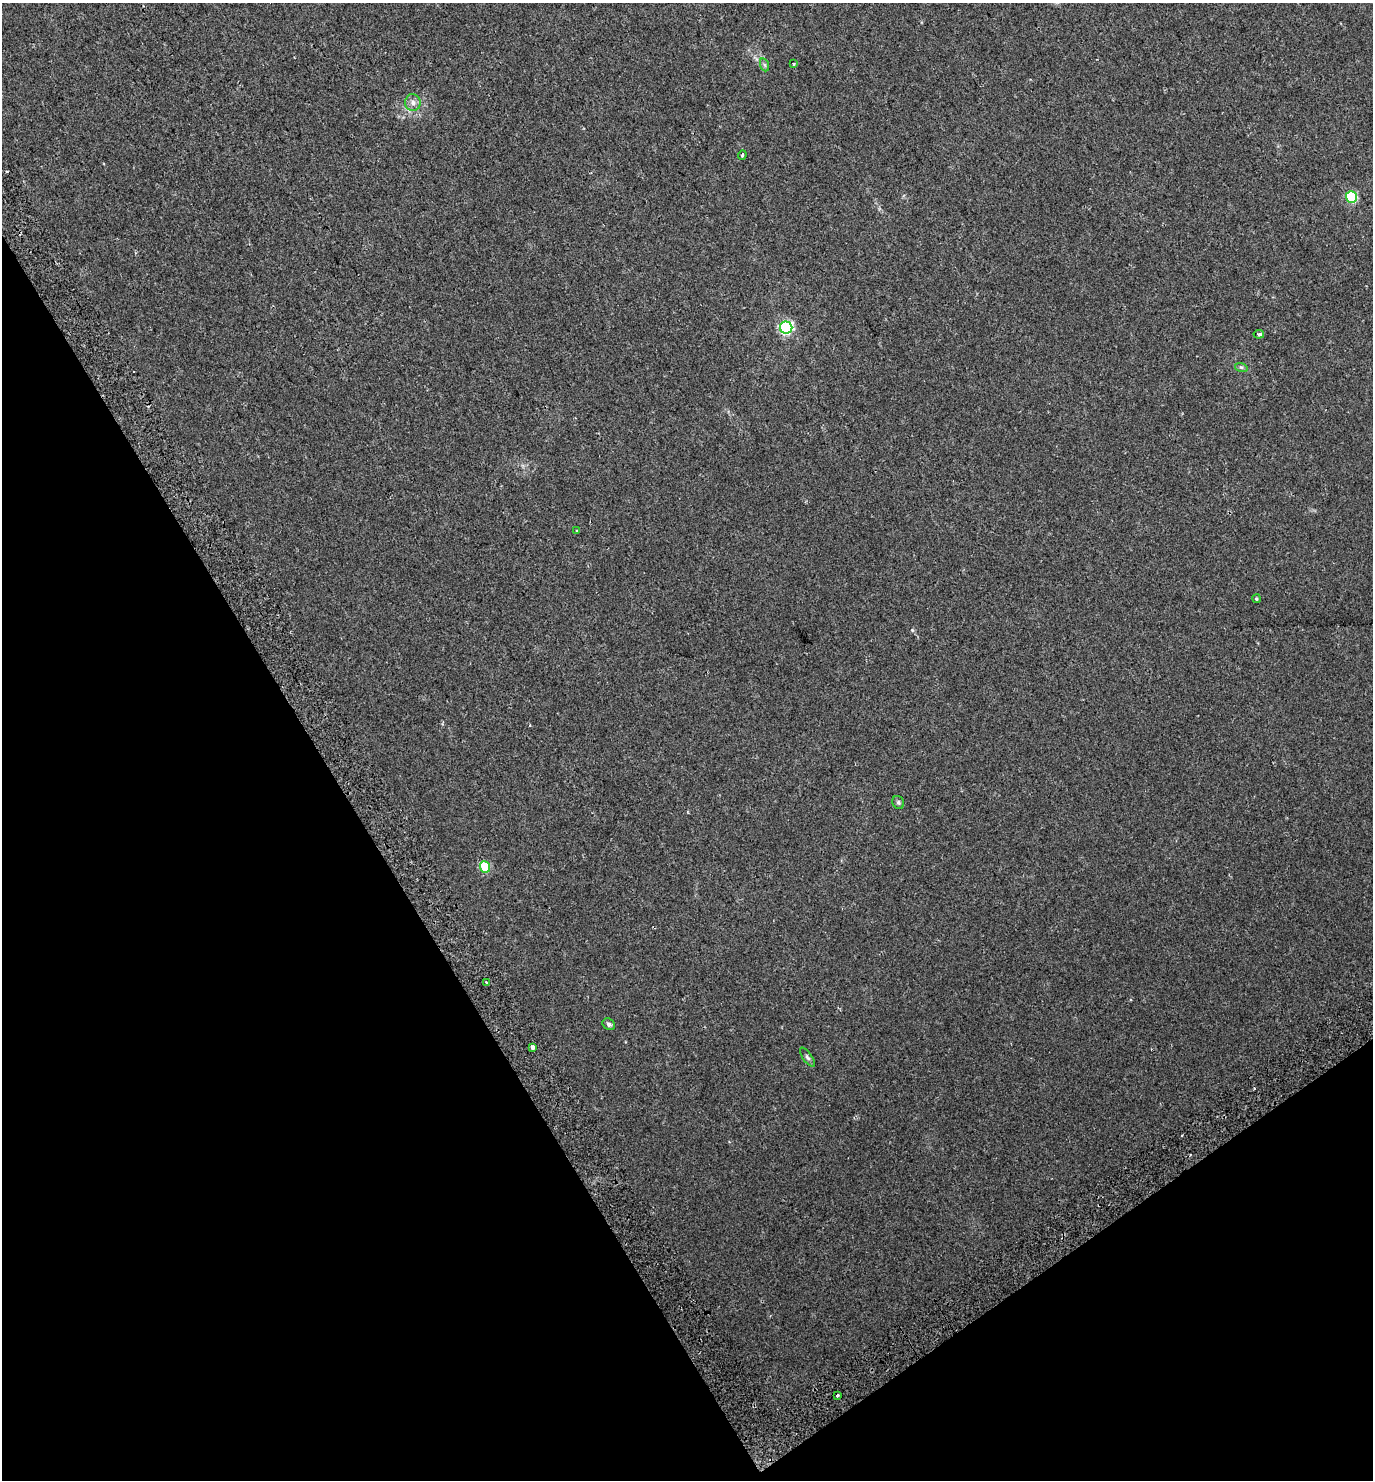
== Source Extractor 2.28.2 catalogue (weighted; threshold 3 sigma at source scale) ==
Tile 14 of 4 x 4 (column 2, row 4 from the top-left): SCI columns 1636-3006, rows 59-1536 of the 5950 x 6034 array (HDU 1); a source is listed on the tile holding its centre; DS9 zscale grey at full resolution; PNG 1375 x 1482 px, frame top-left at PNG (2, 3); each listed source drawn as its Kron ellipse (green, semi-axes under 4 px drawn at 4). Shown black and unused: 30% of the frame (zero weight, under 2 of 3 exposures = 4% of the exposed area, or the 3 px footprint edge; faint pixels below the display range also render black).
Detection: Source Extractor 2.28.2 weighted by HDU 2 'WHT'; one run over the whole footprint, this tile lists its part. Background 0.0136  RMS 0.0058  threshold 0.026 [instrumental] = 3 sigma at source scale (4.5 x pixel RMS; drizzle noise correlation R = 1.50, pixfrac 1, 0.0396/0.0396 arcsec/px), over >= 5 px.
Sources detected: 19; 2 cosmic-ray / hot-pixel residue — neither listed nor drawn; the other 17 listed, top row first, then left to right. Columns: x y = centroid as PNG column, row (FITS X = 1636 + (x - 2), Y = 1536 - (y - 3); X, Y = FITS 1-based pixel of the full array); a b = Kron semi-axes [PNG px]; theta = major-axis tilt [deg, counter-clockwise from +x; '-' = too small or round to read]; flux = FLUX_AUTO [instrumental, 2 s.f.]
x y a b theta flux
794 64 3 3 - 0.63
765 65 7 4 -70 0.86
413 103 8 8 - 2.5
742 155 5 3 - 0.7
1351 197 6 5 - 44
786 328 6 6 - 91
1259 334 5 3 - 1.2
1241 367 6 4 -18 0.89
577 531 4 2 - 0.38
1256 599 4 4 - 0.74
898 802 7 5 -58 1
485 867 6 5 - 23
487 982 3 3 - 1.4
609 1024 7 5 -38 1.4
533 1047 4 3 - 9.1
807 1057 11 4 -54 1.3
837 1395 3 3 - 2.2